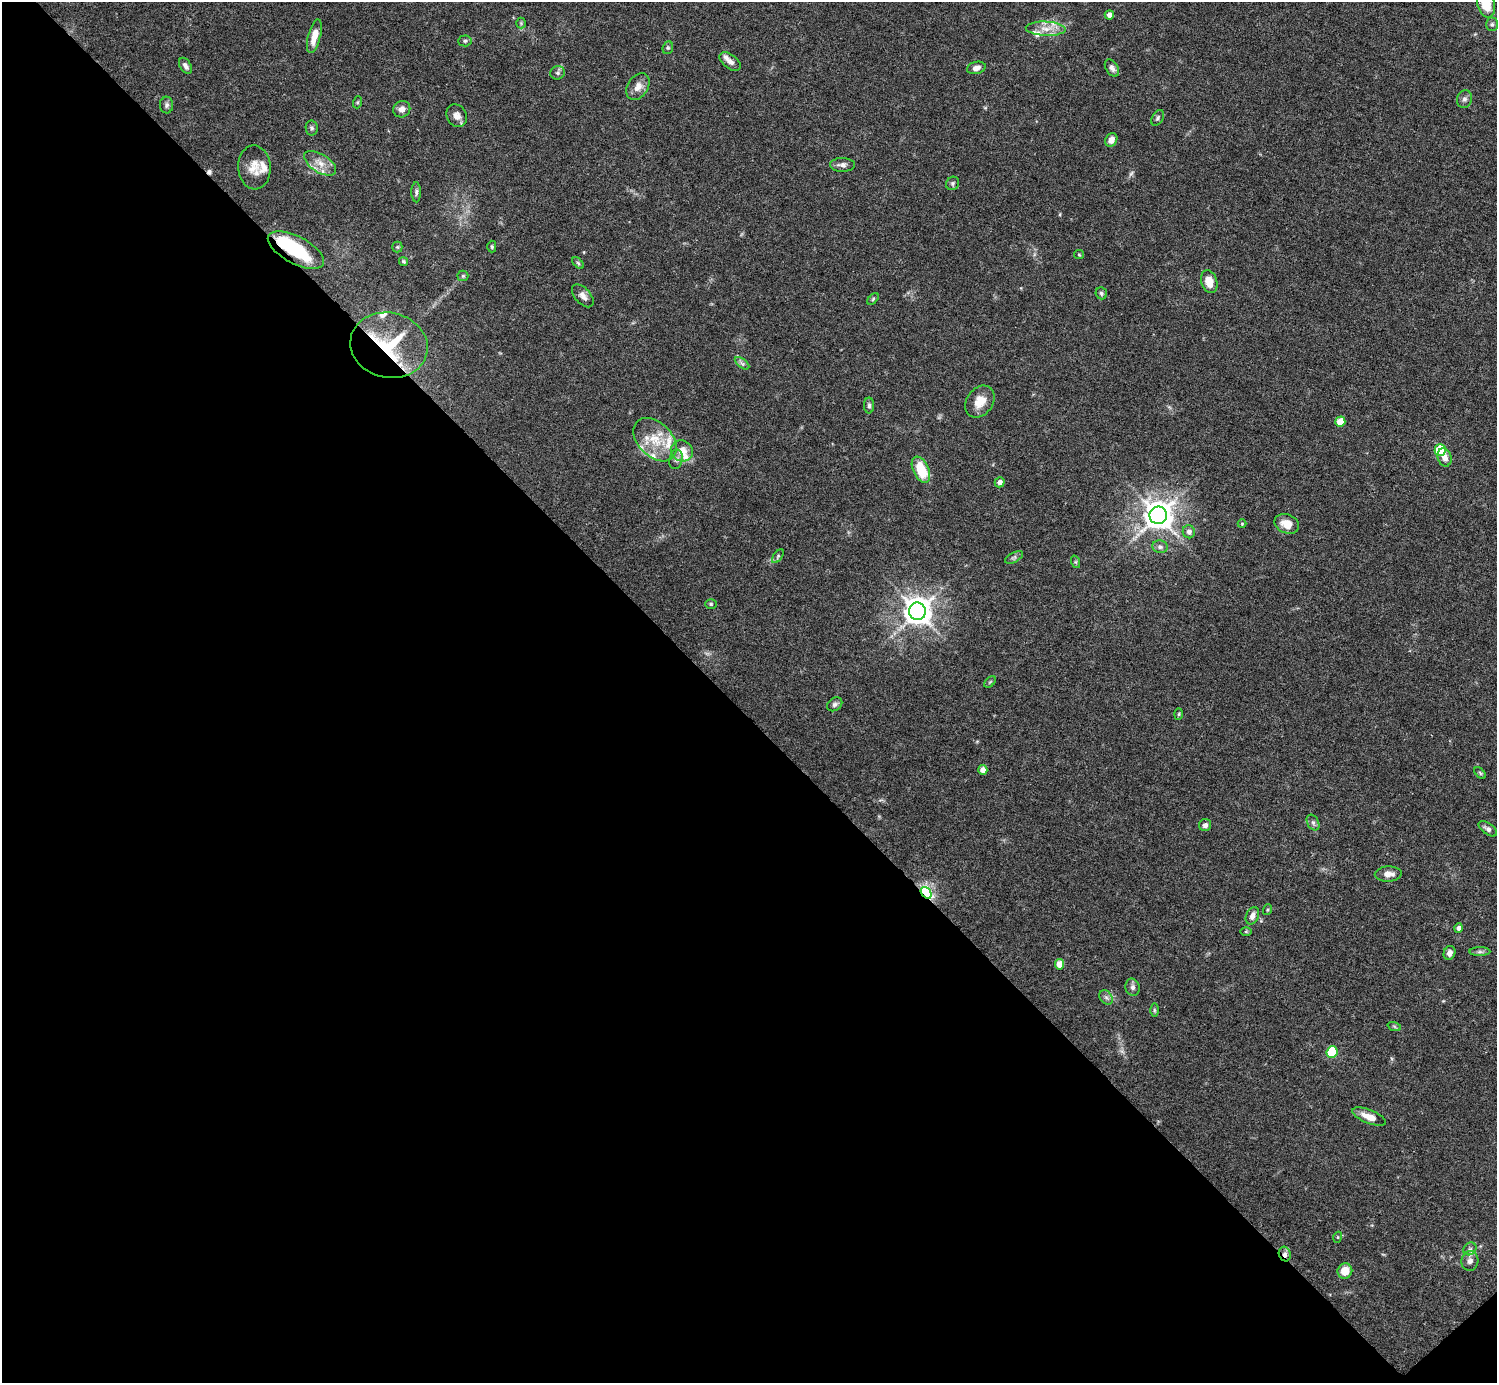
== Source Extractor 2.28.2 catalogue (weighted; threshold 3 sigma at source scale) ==
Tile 14 of 4 x 4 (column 2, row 4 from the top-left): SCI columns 1541-3035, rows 200-1580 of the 6030 x 6027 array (HDU 1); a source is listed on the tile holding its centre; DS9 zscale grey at full resolution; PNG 1499 x 1385 px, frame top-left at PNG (2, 2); each listed source drawn as its Kron ellipse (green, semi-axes under 4 px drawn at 4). Shown black and unused: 48% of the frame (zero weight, under 5 of 9 exposures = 3% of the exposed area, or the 3 px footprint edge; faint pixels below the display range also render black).
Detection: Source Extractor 2.28.2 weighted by HDU 2 'WHT'; one run over the whole footprint, this tile lists its part. Background 0.0325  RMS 0.0026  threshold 0.0107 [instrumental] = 3 sigma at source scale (4.09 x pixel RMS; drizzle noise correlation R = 1.36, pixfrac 0.8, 0.05/0.05 arcsec/px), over >= 5 px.
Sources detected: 100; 1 too faint to see at this stretch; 1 inside a brighter object's white glare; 1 cosmic-ray / hot-pixel residue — neither listed nor drawn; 9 inside a brighter listed object's ellipse — not listed separately; the other 88 listed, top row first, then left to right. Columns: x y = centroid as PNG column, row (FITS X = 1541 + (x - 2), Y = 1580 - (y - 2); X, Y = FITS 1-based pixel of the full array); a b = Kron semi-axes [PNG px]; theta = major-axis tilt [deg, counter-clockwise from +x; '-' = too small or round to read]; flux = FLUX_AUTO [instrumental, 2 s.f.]
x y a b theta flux
1486 4 14 8 -77 5.8
1109 15 4 4 - 1.2
521 23 5 5 - 0.33
1492 24 7 5 89 0.52
1046 29 20 7 -2 2.6
314 36 17 6 75 2.9
465 41 6 5 - 0.47
668 48 6 5 - 0.38
730 62 12 7 -37 1.2
186 66 9 5 -57 0.96
976 68 9 6 12 1.2
1112 68 9 6 -57 0.89
558 73 7 6 - 0.63
638 87 14 10 58 2.1
1464 99 9 7 72 0.86
358 102 6 4 71 0.33
167 105 8 6 87 0.7
402 109 9 8 - 1.3
457 116 12 10 -60 1.4
1158 118 8 5 61 0.5
312 128 7 6 - 0.52
1111 140 7 5 58 1.7
320 163 18 9 -32 2.7
842 165 12 7 0 1.1
254 167 22 16 -86 3.8
953 183 7 6 - 0.53
416 192 10 5 -90 0.58
397 247 5 5 - 0.31
492 247 6 4 -89 0.38
296 250 31 13 -28 14
1079 255 5 4 - 0.28
403 261 5 4 - 0.38
578 263 7 4 -45 0.39
463 276 5 5 - 0.38
1209 282 12 8 -73 3.3
1101 293 6 5 - 0.47
583 296 13 7 -48 1.3
873 299 7 4 46 0.36
389 345 39 32 -12 18
742 363 8 4 -37 0.58
980 402 17 13 54 3.3
869 405 8 5 90 0.56
1340 422 5 5 - 4
655 440 25 17 -45 6.7
1440 450 6 5 - 12
682 451 11 10 - 2.8
1444 457 9 7 -73 1.5
676 459 10 6 80 0.84
921 470 14 8 -65 8.1
1000 482 5 5 - 1.2
1158 515 9 8 - 350
1242 524 4 4 - 0.24
1287 524 12 9 -22 3.2
1189 532 6 6 - 0.96
1160 547 8 6 -11 0.69
778 556 8 4 55 0.4
1014 557 10 5 27 0.58
1076 562 6 4 -71 0.32
711 604 6 5 - 0.35
917 611 8 8 - 300
990 682 7 4 45 0.29
835 704 8 6 37 0.67
1179 714 5 3 - 0.28
983 770 5 4 - 2
1480 773 7 4 -46 0.38
1313 823 8 5 -63 0.65
1205 825 6 6 - 0.82
1488 829 10 5 -35 0.88
1388 874 13 7 3 1.8
926 893 6 4 -51 61
1267 910 5 3 - 0.25
1252 916 9 6 65 1.4
1458 928 5 4 - 0.79
1246 932 6 4 1 0.25
1480 952 10 4 0 0.58
1449 953 7 5 68 1.2
1060 964 5 4 - 3.2
1133 987 8 7 - 0.86
1106 997 8 6 -54 0.69
1154 1010 6 4 -89 0.34
1394 1026 7 4 -19 0.4
1332 1052 6 5 - 15
1369 1117 18 7 -22 2.9
1338 1237 5 3 - 0.22
1470 1249 7 5 44 0.68
1285 1254 7 6 - 1
1470 1261 10 8 78 1.3
1345 1271 8 7 - 3.3
Overlapping masked pixels (flux is a lower limit): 4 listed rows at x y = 296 250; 389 345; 926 893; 1285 1254
Isophote crosses this tile's border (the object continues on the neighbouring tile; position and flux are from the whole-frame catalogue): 1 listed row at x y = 1486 4